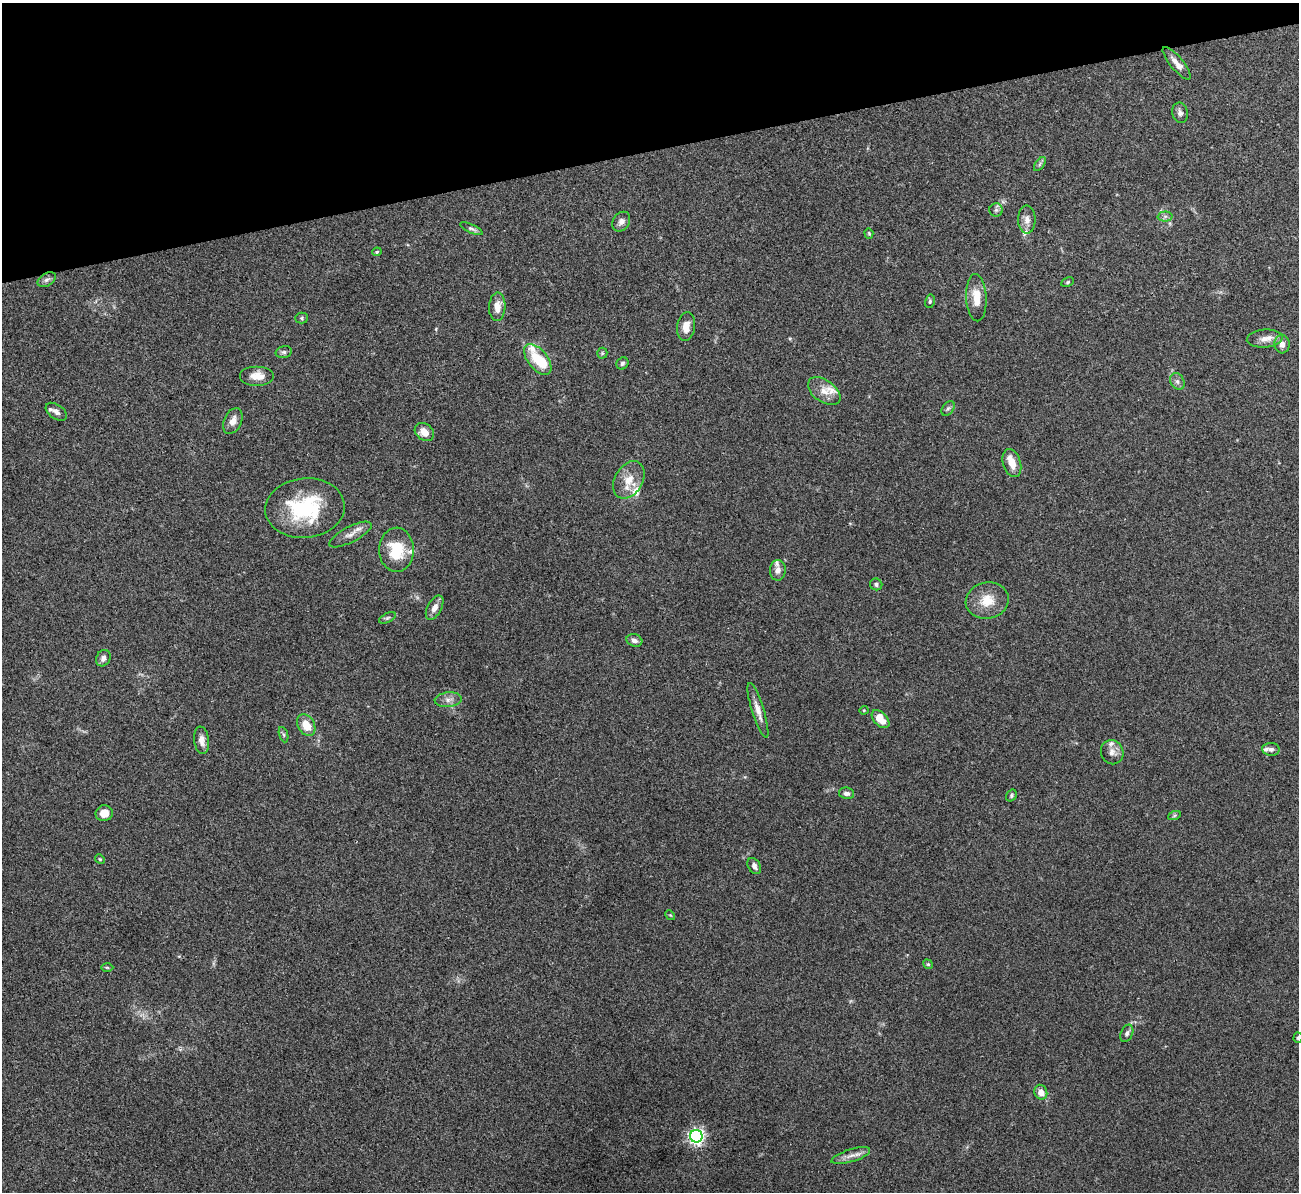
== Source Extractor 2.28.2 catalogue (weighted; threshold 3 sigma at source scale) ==
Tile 3 of 4 x 4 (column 3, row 1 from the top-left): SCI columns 2595-3891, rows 3718-4907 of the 5190 x 5175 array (HDU 1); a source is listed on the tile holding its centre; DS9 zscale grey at full resolution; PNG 1301 x 1194 px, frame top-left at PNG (2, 3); each listed source drawn as its Kron ellipse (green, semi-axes under 4 px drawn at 4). Shown black and unused: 13% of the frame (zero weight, under 3 of 4 exposures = <1% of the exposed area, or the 3 px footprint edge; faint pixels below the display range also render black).
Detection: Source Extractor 2.28.2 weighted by HDU 2 'WHT'; one run over the whole footprint, this tile lists its part. Background 0.0751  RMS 0.0058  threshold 0.026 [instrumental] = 3 sigma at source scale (4.5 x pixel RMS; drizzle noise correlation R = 1.50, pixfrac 1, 0.05/0.05 arcsec/px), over >= 5 px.
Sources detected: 76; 1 inside a brighter object's white glare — neither listed nor drawn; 10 inside a brighter listed object's ellipse — not listed separately; the other 65 listed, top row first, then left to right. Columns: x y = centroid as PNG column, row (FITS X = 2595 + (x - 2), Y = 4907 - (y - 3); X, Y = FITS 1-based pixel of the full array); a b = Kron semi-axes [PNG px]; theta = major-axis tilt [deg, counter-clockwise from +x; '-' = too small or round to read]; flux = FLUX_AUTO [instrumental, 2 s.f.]
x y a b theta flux
1177 63 20 6 -50 4.5
1180 113 10 7 -77 2.2
1040 164 8 4 53 1.1
996 210 6 6 - 1.5
1165 216 7 5 1 1.3
1027 220 14 8 -89 3.9
621 222 10 8 56 2.6
471 229 12 4 -25 1.4
869 233 5 4 - 0.66
377 252 5 4 - 0.81
47 280 10 6 30 2
1068 282 6 4 28 0.8
976 298 23 10 -87 9.8
930 301 7 4 80 0.97
497 307 14 8 88 5.7
302 318 6 5 - 0.91
686 327 14 9 82 6.1
1265 339 18 9 5 4.8
1282 344 9 7 -85 3.2
284 352 8 6 13 1.4
602 353 5 5 - 0.76
538 359 18 9 -51 17
622 363 6 5 - 1.2
257 376 17 10 0 6.6
1177 381 8 7 - 2
824 391 18 11 -35 6
948 408 8 5 53 1.3
56 412 12 7 -35 2.4
233 421 13 9 65 4.3
424 432 10 8 -39 5.1
1012 463 14 8 -73 7.3
629 480 20 14 60 10
305 508 40 30 5 48
350 535 23 8 27 5
396 550 22 17 -89 20
778 570 10 8 88 3.2
876 584 6 6 - 1.3
987 600 22 18 13 12
435 608 13 7 62 4
387 618 9 5 27 1.2
634 640 8 6 -18 2.1
103 658 8 7 - 2.6
448 700 13 7 5 3.1
758 710 29 6 -72 5.3
864 710 4 4 - 0.56
880 719 11 6 -46 8.3
306 725 11 8 -61 9.4
284 735 8 3 -71 1
202 740 14 7 -82 3.9
1271 749 9 6 -4 2
1112 752 12 11 - 3.8
847 793 8 6 -12 2.3
1011 795 6 5 - 1
104 813 8 8 - 5.5
1174 816 6 4 19 0.9
100 859 5 4 - 0.61
754 866 9 6 -60 2.4
670 915 5 4 - 0.61
928 964 5 4 - 0.72
107 967 6 4 -1 0.69
1127 1033 9 6 66 1.7
1298 1038 5 4 - 0.77
1041 1092 7 6 - 5
696 1136 6 6 - 190
851 1156 20 6 17 4.2
Isophote crosses this tile's border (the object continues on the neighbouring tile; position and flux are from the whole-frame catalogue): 1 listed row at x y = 1298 1038